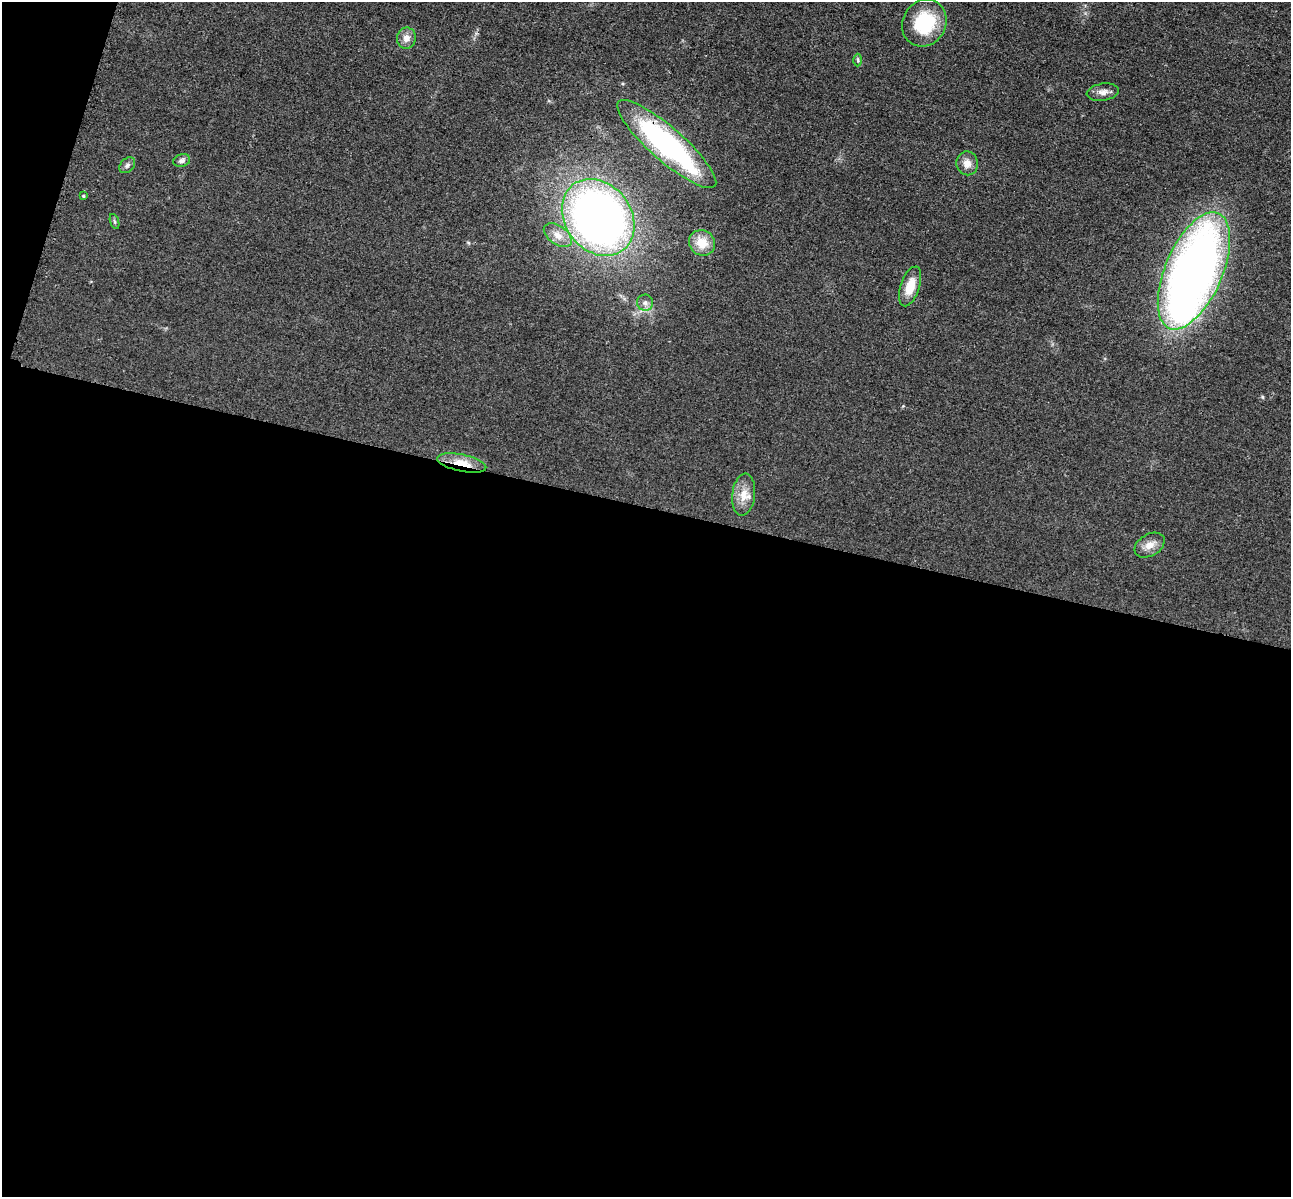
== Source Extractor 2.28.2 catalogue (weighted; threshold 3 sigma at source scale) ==
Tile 13 of 4 x 4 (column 1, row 4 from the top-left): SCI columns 173-1461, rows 396-1590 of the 5350 x 5365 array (HDU 1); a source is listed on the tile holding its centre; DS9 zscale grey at full resolution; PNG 1293 x 1199 px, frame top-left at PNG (2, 2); each listed source drawn as its Kron ellipse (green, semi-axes under 4 px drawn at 4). Shown black and unused: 59% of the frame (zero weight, under 3 of 4 exposures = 9% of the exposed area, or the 3 px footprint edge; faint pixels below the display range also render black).
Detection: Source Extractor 2.28.2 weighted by HDU 2 'WHT'; one run over the whole footprint, this tile lists its part. Background 0.0484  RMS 0.0086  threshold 0.0389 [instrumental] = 3 sigma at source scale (4.5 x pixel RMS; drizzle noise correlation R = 1.50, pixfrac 1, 0.05/0.05 arcsec/px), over >= 5 px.
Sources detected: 20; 1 inside a brighter object's white glare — neither listed nor drawn; the other 19 listed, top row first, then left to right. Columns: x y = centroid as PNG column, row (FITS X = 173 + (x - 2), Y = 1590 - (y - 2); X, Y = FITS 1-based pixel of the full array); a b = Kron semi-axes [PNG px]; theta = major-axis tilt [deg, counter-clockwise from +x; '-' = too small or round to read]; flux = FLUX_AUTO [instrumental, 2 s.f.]
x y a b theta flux
924 23 24 21 57 46
406 38 10 9 - 5.9
858 60 6 4 -88 1.1
1103 92 16 8 9 5.1
667 144 64 16 -41 180
182 161 8 6 15 2.7
967 163 12 11 - 6.3
127 165 9 6 45 2.4
83 196 4 3 - 0.85
598 217 41 33 -52 570
114 222 8 3 -71 1.2
558 235 15 9 -35 7.9
702 243 13 12 - 14
1194 271 62 28 67 630
910 286 21 9 72 15
645 303 8 8 - 3.7
462 463 25 8 -12 15
744 495 21 11 83 11
1150 545 16 11 31 7.8
Overlapping masked pixels (flux is a lower limit): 2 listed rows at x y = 667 144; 462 463